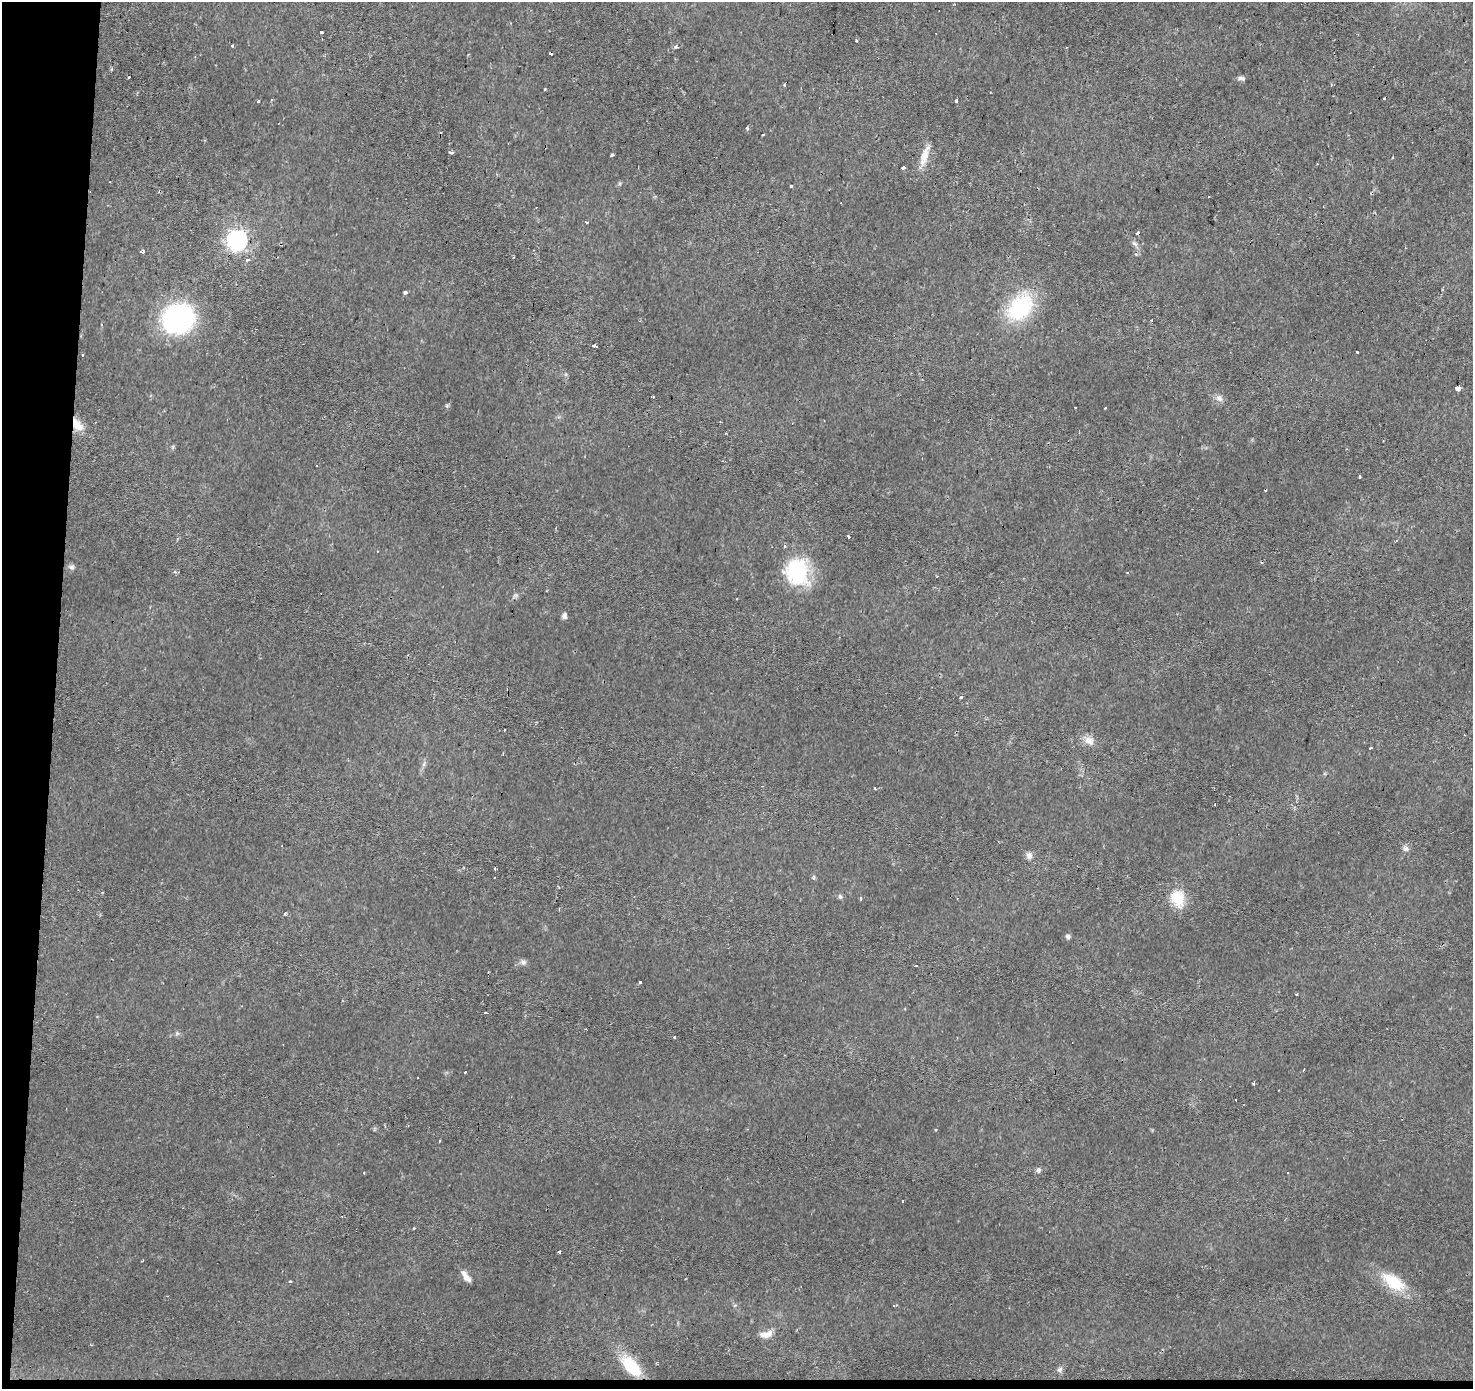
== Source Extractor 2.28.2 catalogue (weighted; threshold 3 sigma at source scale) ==
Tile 7 of 3 x 3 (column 1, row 3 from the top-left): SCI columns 5-1475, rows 275-1661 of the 4418 x 4659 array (HDU 1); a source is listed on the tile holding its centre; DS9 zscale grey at full resolution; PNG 1475 x 1391 px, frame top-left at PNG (2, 2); no overlay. Shown black and unused: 4% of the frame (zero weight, under 2 of 3 exposures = <1% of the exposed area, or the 3 px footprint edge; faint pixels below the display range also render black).
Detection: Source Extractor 2.28.2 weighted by HDU 2 'WHT'; one run over the whole footprint, this tile lists its part. Background 0.0215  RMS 0.0033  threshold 0.015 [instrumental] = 3 sigma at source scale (4.5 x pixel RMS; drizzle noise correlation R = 1.50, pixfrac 1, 0.0396/0.0396 arcsec/px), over >= 5 px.
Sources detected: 97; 22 cosmic-ray / hot-pixel residue — not listed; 2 inside a brighter listed object's ellipse — not listed separately; the other 73 listed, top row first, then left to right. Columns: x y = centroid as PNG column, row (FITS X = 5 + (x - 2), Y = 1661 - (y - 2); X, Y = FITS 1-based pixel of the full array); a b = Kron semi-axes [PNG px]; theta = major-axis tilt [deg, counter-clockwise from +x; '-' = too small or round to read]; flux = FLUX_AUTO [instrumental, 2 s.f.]
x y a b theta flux
321 32 4 3 - 0.97
856 41 3 3 - 0.35
232 45 3 3 - 1.6
676 47 4 3 - 1.3
1066 47 3 2 - 0.28
1241 78 10 5 -8 0.95
545 89 3 3 - 0.56
957 100 3 3 - 5.7
258 102 3 3 - 1.6
747 128 5 3 - 0.33
763 135 3 2 - 0.6
451 152 4 3 - 2
612 155 4 3 - 0.56
925 156 30 8 72 4.6
903 168 4 3 - 1.4
791 186 3 3 - 1.9
586 222 3 3 - 1.2
237 240 8 8 - 130
1134 243 8 5 -30 0.82
141 252 6 3 5 1.2
1136 254 5 4 - 0.46
248 260 7 3 22 0.59
405 292 4 3 - 0.95
1020 308 29 21 46 27
178 319 24 22 21 69
594 346 3 3 - 15
1356 352 3 3 - 2.5
82 355 3 3 - 1.2
1457 388 4 3 - 22
1219 398 10 8 -42 1.6
447 406 6 4 -18 0.43
77 425 18 10 -50 4.4
1359 476 3 3 - 3.2
848 537 3 3 - 1.8
72 567 8 7 - 0.89
797 572 35 28 -75 21
737 598 3 2 - 0.29
564 616 6 5 - 1.4
961 697 4 3 - 0.45
1089 741 14 10 -28 2.7
1370 748 3 2 - 0.37
424 764 7 4 72 0.69
874 787 3 3 - 3.2
1405 849 8 7 - 1.1
1029 855 10 8 -76 1.5
495 869 3 2 - 0.68
814 878 6 4 72 0.5
840 896 7 5 -63 0.64
861 898 4 3 - 0.39
1178 898 21 16 -84 8.6
285 914 3 3 - 1
1068 937 6 6 - 0.84
523 962 8 7 - 1.1
916 966 3 2 - 3.2
641 982 3 3 - 2.1
485 1013 3 2 - 1.6
177 1033 7 4 1 0.58
675 1037 3 3 - 1.2
465 1072 3 2 - 0.26
1254 1083 3 2 - 0.72
935 1129 3 3 - 1.4
439 1141 3 2 - 0.38
1038 1170 6 6 - 0.96
902 1201 3 3 - 0.44
413 1228 3 3 - 1.1
560 1252 3 3 - 3.4
466 1276 16 6 -54 2.2
290 1282 3 3 - 0.98
1394 1282 34 16 -35 12
893 1305 3 2 - 0.34
766 1334 18 8 12 2.9
631 1366 24 13 -45 14
1060 1369 8 6 44 0.88
Overlapping masked pixels (flux is a lower limit): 1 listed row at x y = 77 425